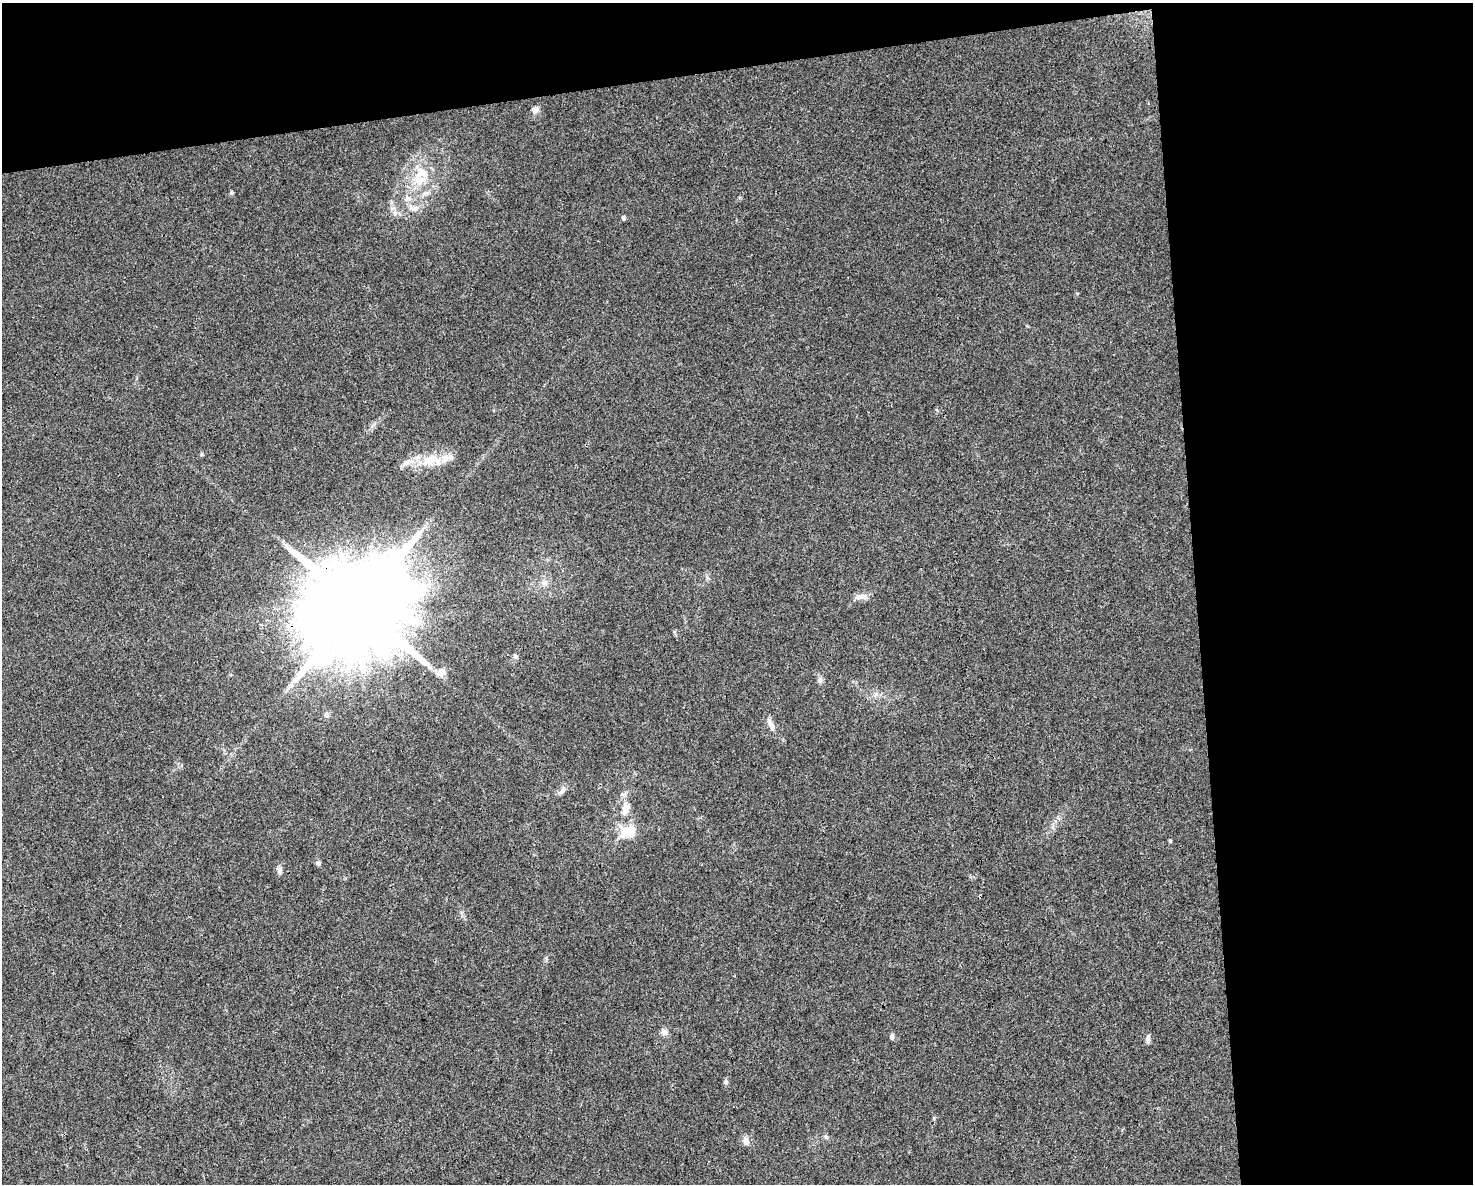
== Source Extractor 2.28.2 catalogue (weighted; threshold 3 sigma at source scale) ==
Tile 3 of 3 x 4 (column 3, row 1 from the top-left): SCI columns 2961-4431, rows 3549-4730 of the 4494 x 4730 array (HDU 1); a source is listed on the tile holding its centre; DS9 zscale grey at full resolution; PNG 1475 x 1186 px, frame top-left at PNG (2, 3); no overlay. Shown black and unused: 25% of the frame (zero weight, under 3 of 4 exposures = <1% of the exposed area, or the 3 px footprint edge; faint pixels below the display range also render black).
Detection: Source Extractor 2.28.2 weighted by HDU 2 'WHT'; one run over the whole footprint, this tile lists its part. Background 0.0315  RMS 0.004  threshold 0.018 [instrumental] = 3 sigma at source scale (4.5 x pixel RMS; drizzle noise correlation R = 1.50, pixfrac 1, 0.0396/0.0396 arcsec/px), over >= 5 px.
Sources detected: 31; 2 inside a brighter listed object's ellipse — not listed separately; the other 29 listed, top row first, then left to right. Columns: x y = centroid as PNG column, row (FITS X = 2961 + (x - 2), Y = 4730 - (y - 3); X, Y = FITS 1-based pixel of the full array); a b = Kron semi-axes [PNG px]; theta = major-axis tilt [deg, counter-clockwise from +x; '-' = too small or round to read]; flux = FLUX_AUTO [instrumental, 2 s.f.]
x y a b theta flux
535 110 9 7 65 2.1
419 181 22 16 -53 10
232 192 5 5 - 0.56
407 198 10 8 -63 2.4
623 218 5 4 - 1
202 454 5 4 - 0.5
431 460 23 13 25 9.5
544 583 8 6 0 1.5
862 596 16 7 2 2.5
357 605 28 24 72 11000
515 656 7 6 - 0.84
442 672 13 9 15 2.9
820 680 10 6 80 1.2
327 714 7 6 - 1.1
771 725 17 7 -67 2.8
562 791 15 6 44 1.7
625 809 21 11 80 5.9
629 832 20 14 24 9.4
1170 841 4 3 - 0.5
318 863 6 5 - 0.97
279 870 10 6 72 1.4
980 896 3 3 - 0.73
664 1032 9 7 -32 1.8
892 1036 6 5 - 1.5
1148 1039 11 5 87 1.3
726 1082 8 5 -83 0.8
934 1118 6 4 73 0.42
826 1137 7 5 -45 0.77
746 1141 10 8 -75 2.3
Overlapping masked pixels (flux is a lower limit): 2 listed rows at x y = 357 605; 980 896